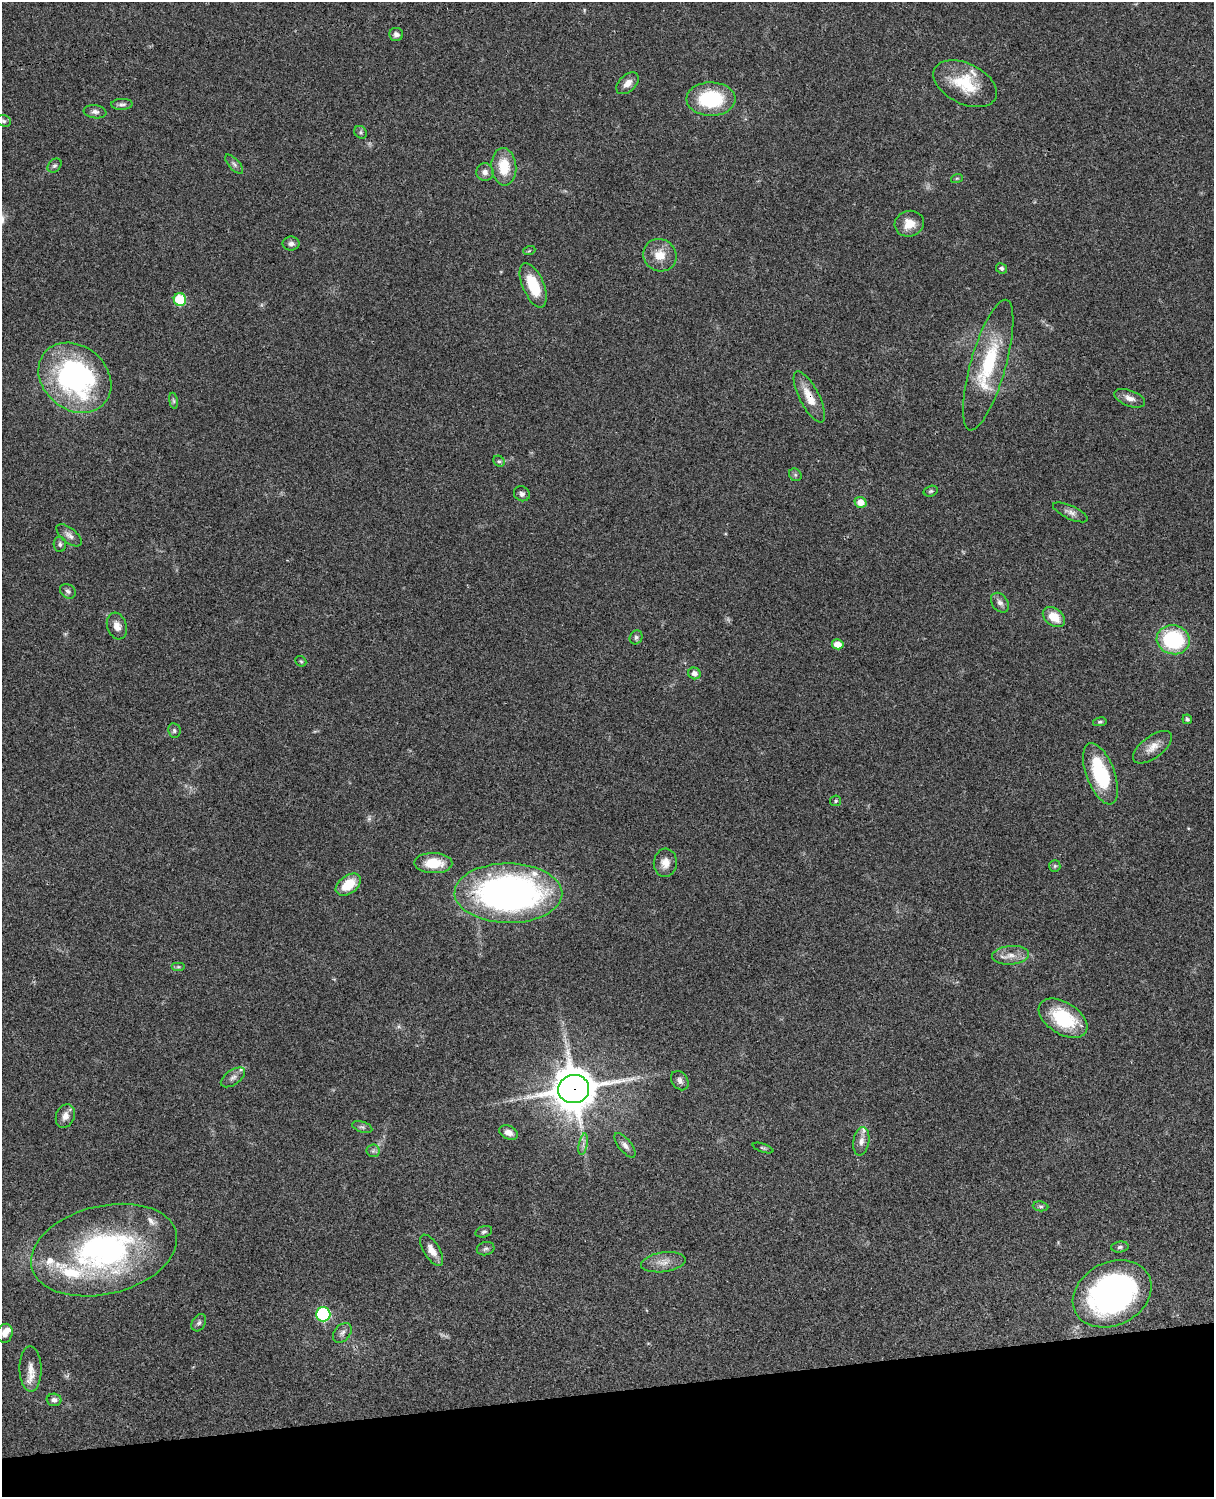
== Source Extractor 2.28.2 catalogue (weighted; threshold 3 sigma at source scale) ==
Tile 10 of 4 x 3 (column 2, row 3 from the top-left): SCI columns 1332-2543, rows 278-1772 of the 5087 x 4928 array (HDU 1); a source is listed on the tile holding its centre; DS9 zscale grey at full resolution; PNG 1216 x 1499 px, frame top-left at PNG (2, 2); each listed source drawn as its Kron ellipse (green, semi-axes under 4 px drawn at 4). Shown black and unused: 7% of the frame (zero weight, under 3 of 4 exposures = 6% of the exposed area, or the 3 px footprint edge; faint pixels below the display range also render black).
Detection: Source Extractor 2.28.2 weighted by HDU 2 'WHT'; one run over the whole footprint, this tile lists its part. Background 0.0799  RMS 0.0058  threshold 0.0263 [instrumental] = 3 sigma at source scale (4.5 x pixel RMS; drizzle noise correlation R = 1.50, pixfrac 1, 0.05/0.05 arcsec/px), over >= 5 px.
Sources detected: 91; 2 too faint to see at this stretch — neither listed nor drawn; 8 inside a brighter listed object's ellipse — not listed separately; the other 81 listed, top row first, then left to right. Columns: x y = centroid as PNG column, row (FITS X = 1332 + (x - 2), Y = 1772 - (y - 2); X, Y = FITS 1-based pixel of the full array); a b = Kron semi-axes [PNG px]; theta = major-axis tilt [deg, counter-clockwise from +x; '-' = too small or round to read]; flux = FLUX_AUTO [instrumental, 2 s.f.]
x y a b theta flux
396 34 7 6 - 2.1
628 83 13 8 43 4
965 84 34 20 -26 24
711 99 24 16 0 39
122 104 10 5 2 1.7
95 112 11 6 -8 2.3
4 121 7 5 -17 1.3
361 132 7 5 -48 1.1
234 164 12 5 -48 1.8
55 166 8 6 42 1.4
504 167 19 12 -85 15
485 172 9 8 - 2.8
957 178 6 3 18 0.71
909 224 14 13 - 7.7
291 244 8 7 - 2
529 251 6 4 19 0.74
660 255 17 16 - 9.5
1002 268 6 5 - 1.5
533 285 24 10 -67 20
180 300 6 6 - 32
988 365 68 17 74 42
75 378 39 32 -40 110
809 397 28 10 -63 9.7
1130 398 16 8 -21 4.2
173 401 8 4 -81 1.1
499 461 6 5 - 0.96
795 475 7 5 -46 1.2
931 491 7 5 16 0.95
522 494 8 7 - 2
861 502 6 5 - 6
1070 512 19 6 -25 3.1
69 535 15 7 -39 2.9
60 544 8 6 -86 1.5
68 591 8 6 -34 1.7
1000 603 11 7 -54 2.7
1054 617 12 8 -38 9.8
117 626 13 9 -72 4.5
636 637 7 6 - 1.3
1173 640 16 14 -13 47
838 644 6 5 - 6
301 661 6 5 - 0.8
694 673 6 5 - 2.7
1187 719 5 4 - 1.3
1100 722 7 4 10 0.95
174 731 7 6 - 1.3
1152 747 23 11 37 6.5
1100 774 32 14 -69 37
836 801 5 5 - 0.93
433 863 19 10 -1 15
665 863 14 11 84 5.4
1055 866 6 5 - 0.96
348 885 14 9 36 14
508 893 54 30 -1 250
1011 955 18 9 5 6
178 967 7 4 0 0.9
1063 1018 27 16 -33 33
233 1077 14 7 34 2.6
680 1081 10 8 -56 2.5
574 1089 15 14 - 1900
65 1116 12 9 69 4.4
362 1127 10 5 -18 1.4
509 1133 10 6 -26 3.7
861 1141 14 8 81 3.7
583 1144 11 3 79 1.6
625 1145 15 6 -51 2.7
763 1148 11 3 -18 0.95
373 1151 6 6 - 1.4
1041 1206 8 5 -6 1.2
484 1232 8 5 16 1.3
1120 1247 8 5 9 1.4
486 1249 9 6 14 1.4
104 1250 74 44 14 140
432 1250 18 8 -58 6.1
663 1262 22 9 8 6.1
1112 1294 41 31 27 160
323 1314 7 7 - 63
199 1323 9 6 60 1.5
5 1333 9 7 74 4
342 1333 11 8 50 2.3
31 1369 22 11 -89 6.7
54 1400 7 6 - 2.1
Overlapping masked pixels (flux is a lower limit): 3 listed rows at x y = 809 397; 508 893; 574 1089